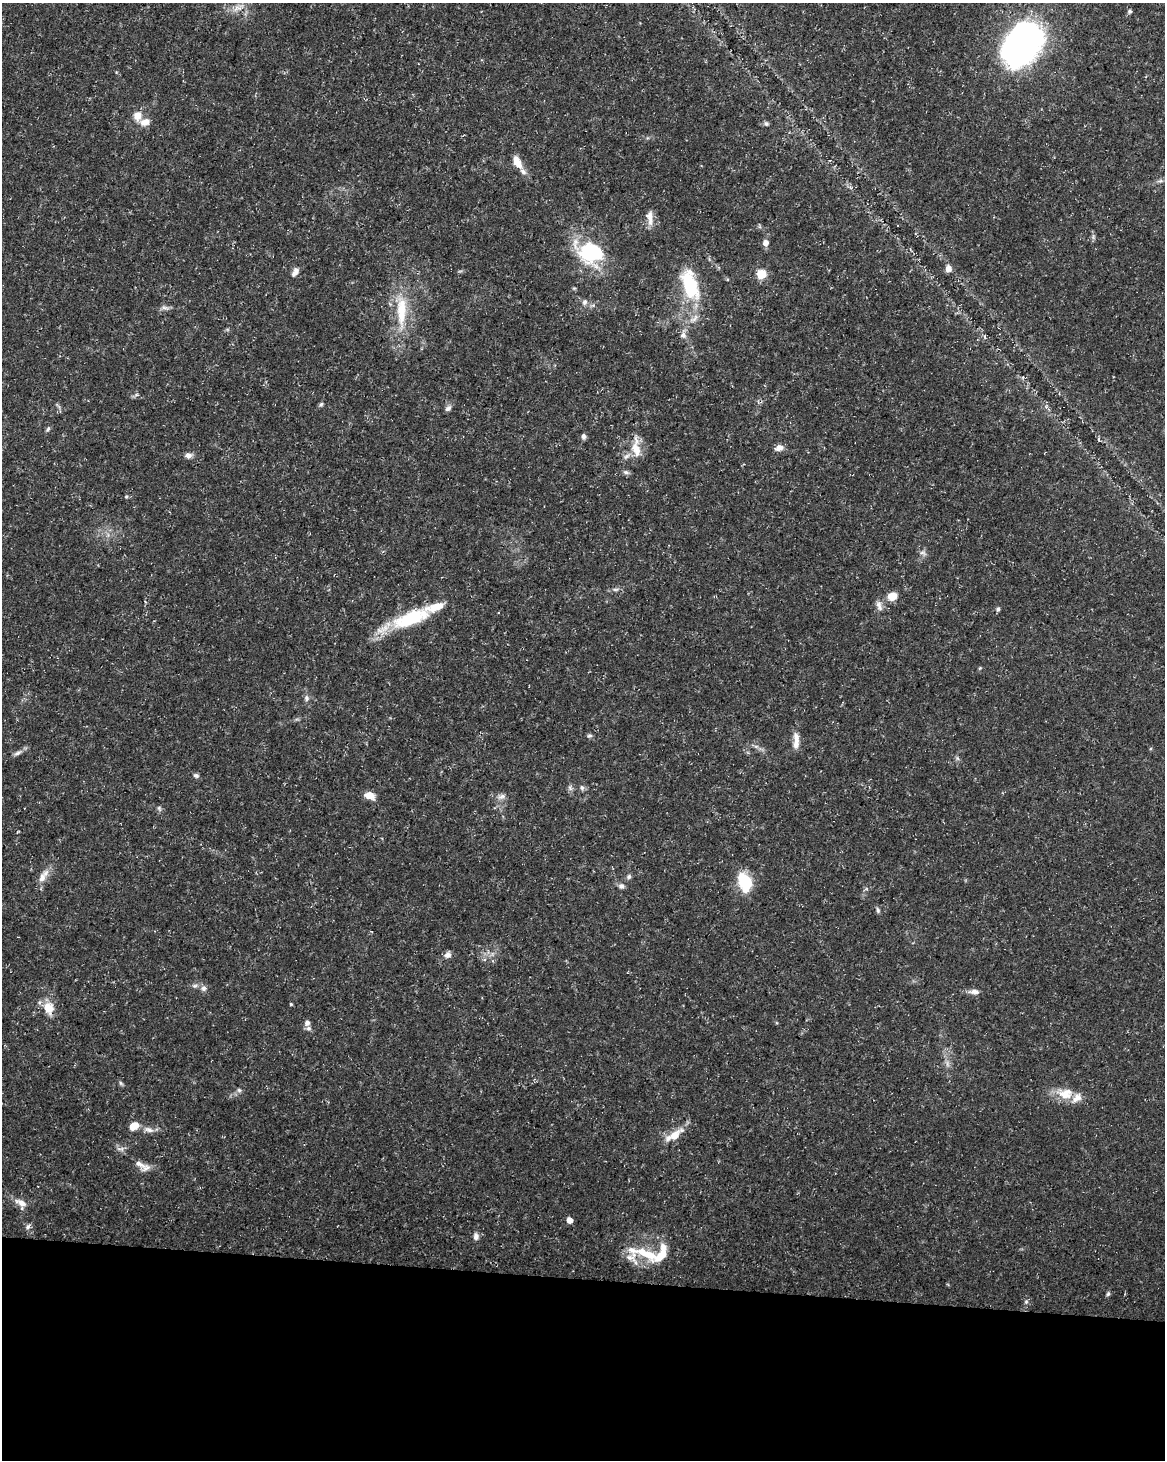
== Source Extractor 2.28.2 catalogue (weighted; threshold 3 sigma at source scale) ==
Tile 10 of 4 x 3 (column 2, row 3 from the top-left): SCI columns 1165-2327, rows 226-1683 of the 4663 x 4883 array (HDU 1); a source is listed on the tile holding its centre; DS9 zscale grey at full resolution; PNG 1167 x 1462 px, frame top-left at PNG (2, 3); no overlay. Shown black and unused: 12% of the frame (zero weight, under 3 of 5 exposures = <1% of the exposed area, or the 3 px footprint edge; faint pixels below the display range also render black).
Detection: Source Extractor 2.28.2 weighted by HDU 2 'WHT'; one run over the whole footprint, this tile lists its part. Background 0.031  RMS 0.0025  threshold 0.0113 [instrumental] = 3 sigma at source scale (4.5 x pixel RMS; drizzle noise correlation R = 1.50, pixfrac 1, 0.0396/0.0396 arcsec/px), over >= 5 px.
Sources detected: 90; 1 too faint to see at this stretch — not listed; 10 inside a brighter listed object's ellipse — not listed separately; the other 79 listed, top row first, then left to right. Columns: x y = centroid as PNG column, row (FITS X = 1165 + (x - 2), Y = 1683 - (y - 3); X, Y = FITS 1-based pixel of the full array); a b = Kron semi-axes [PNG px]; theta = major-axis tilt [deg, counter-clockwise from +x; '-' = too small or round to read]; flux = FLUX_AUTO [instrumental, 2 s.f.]
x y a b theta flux
236 8 20 7 37 2.3
1130 11 6 5 - 0.5
1022 44 47 33 52 87
137 116 10 8 68 2.8
145 122 14 9 18 2.2
766 124 6 5 - 0.52
517 162 15 7 -59 3.2
1160 181 7 4 18 0.57
650 217 20 8 -84 2.3
765 243 7 6 - 1.5
590 253 37 28 -27 19
948 268 8 7 - 1.4
295 272 13 7 58 1.3
761 274 5 5 - 13
690 284 38 18 -72 16
585 302 9 7 77 0.88
165 307 13 5 -9 0.93
401 311 51 14 90 12
683 335 9 8 - 1.2
985 337 6 4 -72 0.35
1023 377 5 3 - 0.28
136 395 6 4 18 0.44
321 404 7 5 55 0.48
448 408 9 6 42 0.9
48 429 8 5 58 0.51
584 436 7 6 - 0.75
1099 440 5 3 - 0.3
779 448 10 7 13 1.7
636 449 19 10 -71 4.3
188 455 9 7 2 1.1
627 456 14 6 42 1.1
626 472 9 5 -15 0.67
126 497 5 4 - 0.31
923 553 10 5 -22 0.77
615 589 9 4 8 0.64
892 596 10 8 26 3.1
879 606 15 7 -75 1.4
998 609 5 4 - 0.63
411 618 48 17 21 18
980 668 5 4 - 0.28
306 698 9 7 -88 0.85
590 736 7 5 1 0.51
796 739 18 8 -77 2.1
18 753 13 5 27 0.99
957 758 6 5 - 0.48
196 775 9 6 -22 0.64
570 788 8 6 -77 0.72
582 788 8 5 -80 0.63
369 795 9 6 -20 3.5
501 796 12 7 16 1.2
159 808 6 6 - 0.53
629 876 7 6 - 0.61
42 878 18 8 72 2.4
745 882 18 12 -71 11
621 886 8 7 - 0.89
878 910 8 4 -76 0.54
448 955 9 7 33 1.2
195 986 8 6 2 0.71
204 988 8 7 - 0.98
974 992 13 6 -4 1.4
291 1004 4 3 - 0.3
49 1008 18 14 -79 3.8
307 1023 6 6 - 1.1
947 1064 10 4 -77 0.78
121 1083 6 5 - 0.44
239 1090 6 6 - 0.64
1065 1095 26 11 -24 4.9
134 1126 10 7 28 3.2
149 1130 14 7 -17 1.6
674 1136 23 10 30 4.1
139 1164 23 9 -27 2.5
21 1203 17 9 -26 2.3
570 1220 5 4 - 2.3
28 1227 8 5 47 0.71
476 1236 10 7 -88 1
663 1248 12 9 -84 2.4
647 1254 48 11 -18 8
1108 1294 6 4 72 0.5
1026 1302 6 5 - 0.51